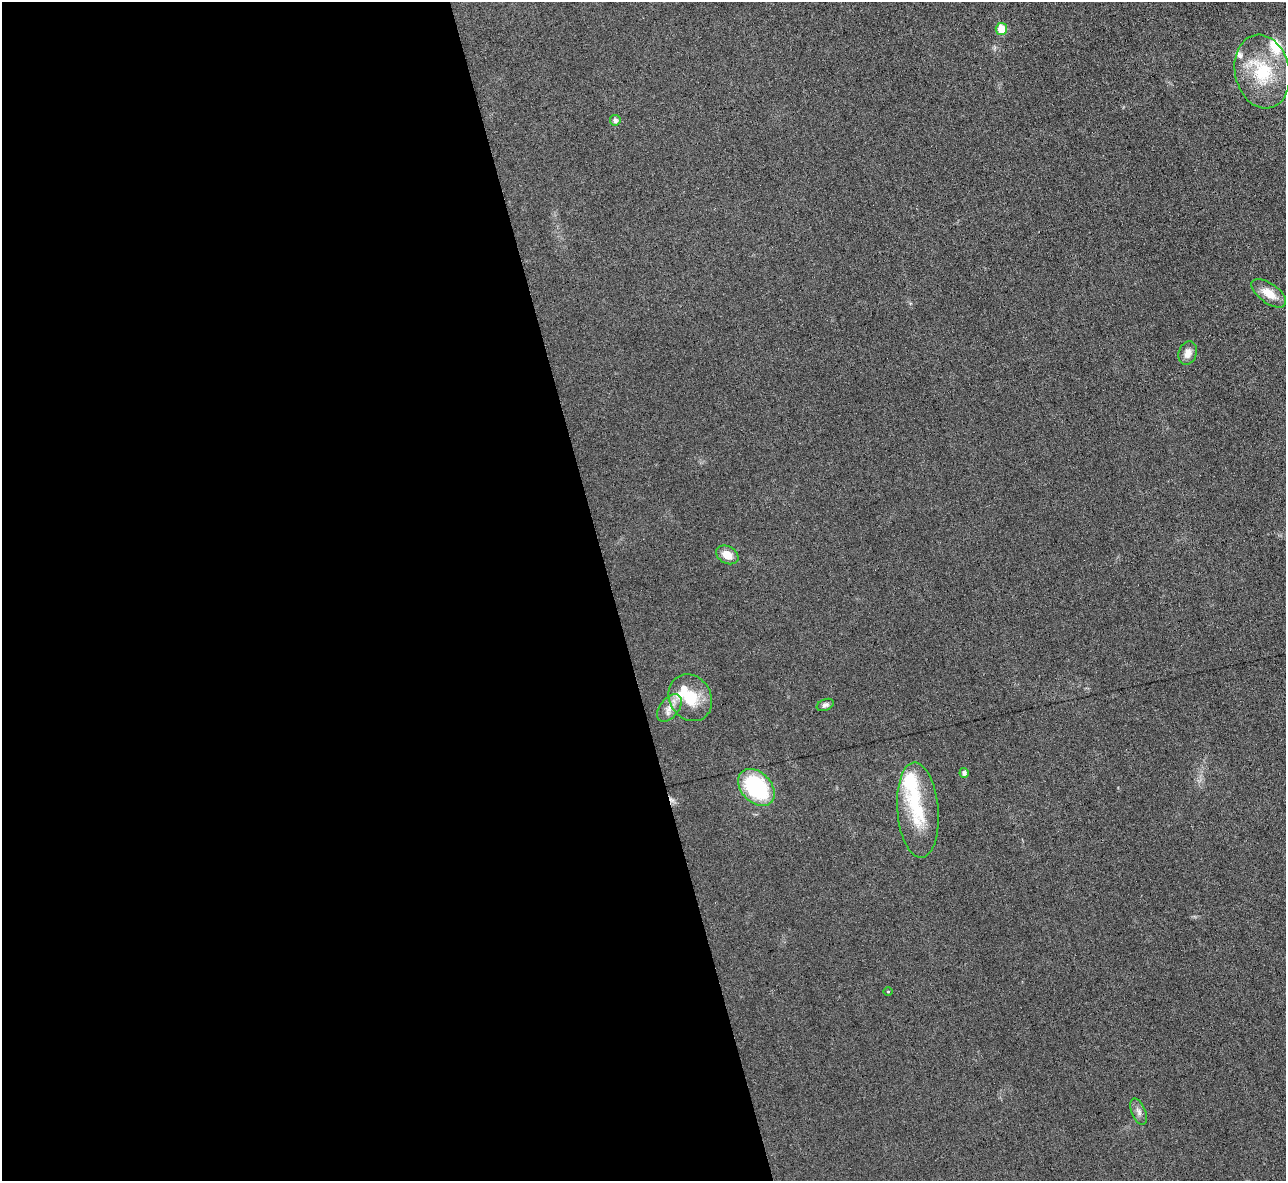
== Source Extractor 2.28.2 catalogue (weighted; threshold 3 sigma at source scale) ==
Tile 9 of 4 x 4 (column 1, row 3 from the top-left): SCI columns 1-1284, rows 1323-2501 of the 5139 x 5124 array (HDU 1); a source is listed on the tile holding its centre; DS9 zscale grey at full resolution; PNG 1288 x 1183 px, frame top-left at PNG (2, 2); each listed source drawn as its Kron ellipse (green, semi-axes under 4 px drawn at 4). Shown black and unused: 48% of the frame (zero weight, under 3 of 6 exposures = <1% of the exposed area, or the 3 px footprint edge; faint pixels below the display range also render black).
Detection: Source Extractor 2.28.2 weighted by HDU 2 'WHT'; one run over the whole footprint, this tile lists its part. Background 0.035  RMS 0.0039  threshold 0.0158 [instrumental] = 3 sigma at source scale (4.09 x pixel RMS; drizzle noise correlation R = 1.36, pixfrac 0.8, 0.05/0.05 arcsec/px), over >= 5 px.
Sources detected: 20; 3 inside a brighter object's white glare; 1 cosmic-ray / hot-pixel residue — neither listed nor drawn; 2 inside a brighter listed object's ellipse — not listed separately; the other 14 listed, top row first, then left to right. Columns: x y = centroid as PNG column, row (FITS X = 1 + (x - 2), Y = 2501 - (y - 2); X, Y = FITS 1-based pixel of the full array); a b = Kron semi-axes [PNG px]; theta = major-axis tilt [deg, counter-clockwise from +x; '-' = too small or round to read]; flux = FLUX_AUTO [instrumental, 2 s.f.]
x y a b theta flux
1001 29 6 5 - 8
1262 72 37 27 -78 21
615 120 5 5 - 1.2
1269 293 20 10 -36 5.4
1188 353 12 9 72 2.9
727 555 12 8 -29 4
690 698 24 21 -58 12
825 705 9 5 22 1.1
669 708 16 9 52 3.3
964 773 5 4 - 1.1
756 787 21 15 -46 32
918 810 48 20 -85 19
888 992 5 3 - 0.28
1139 1112 14 7 -67 1.7